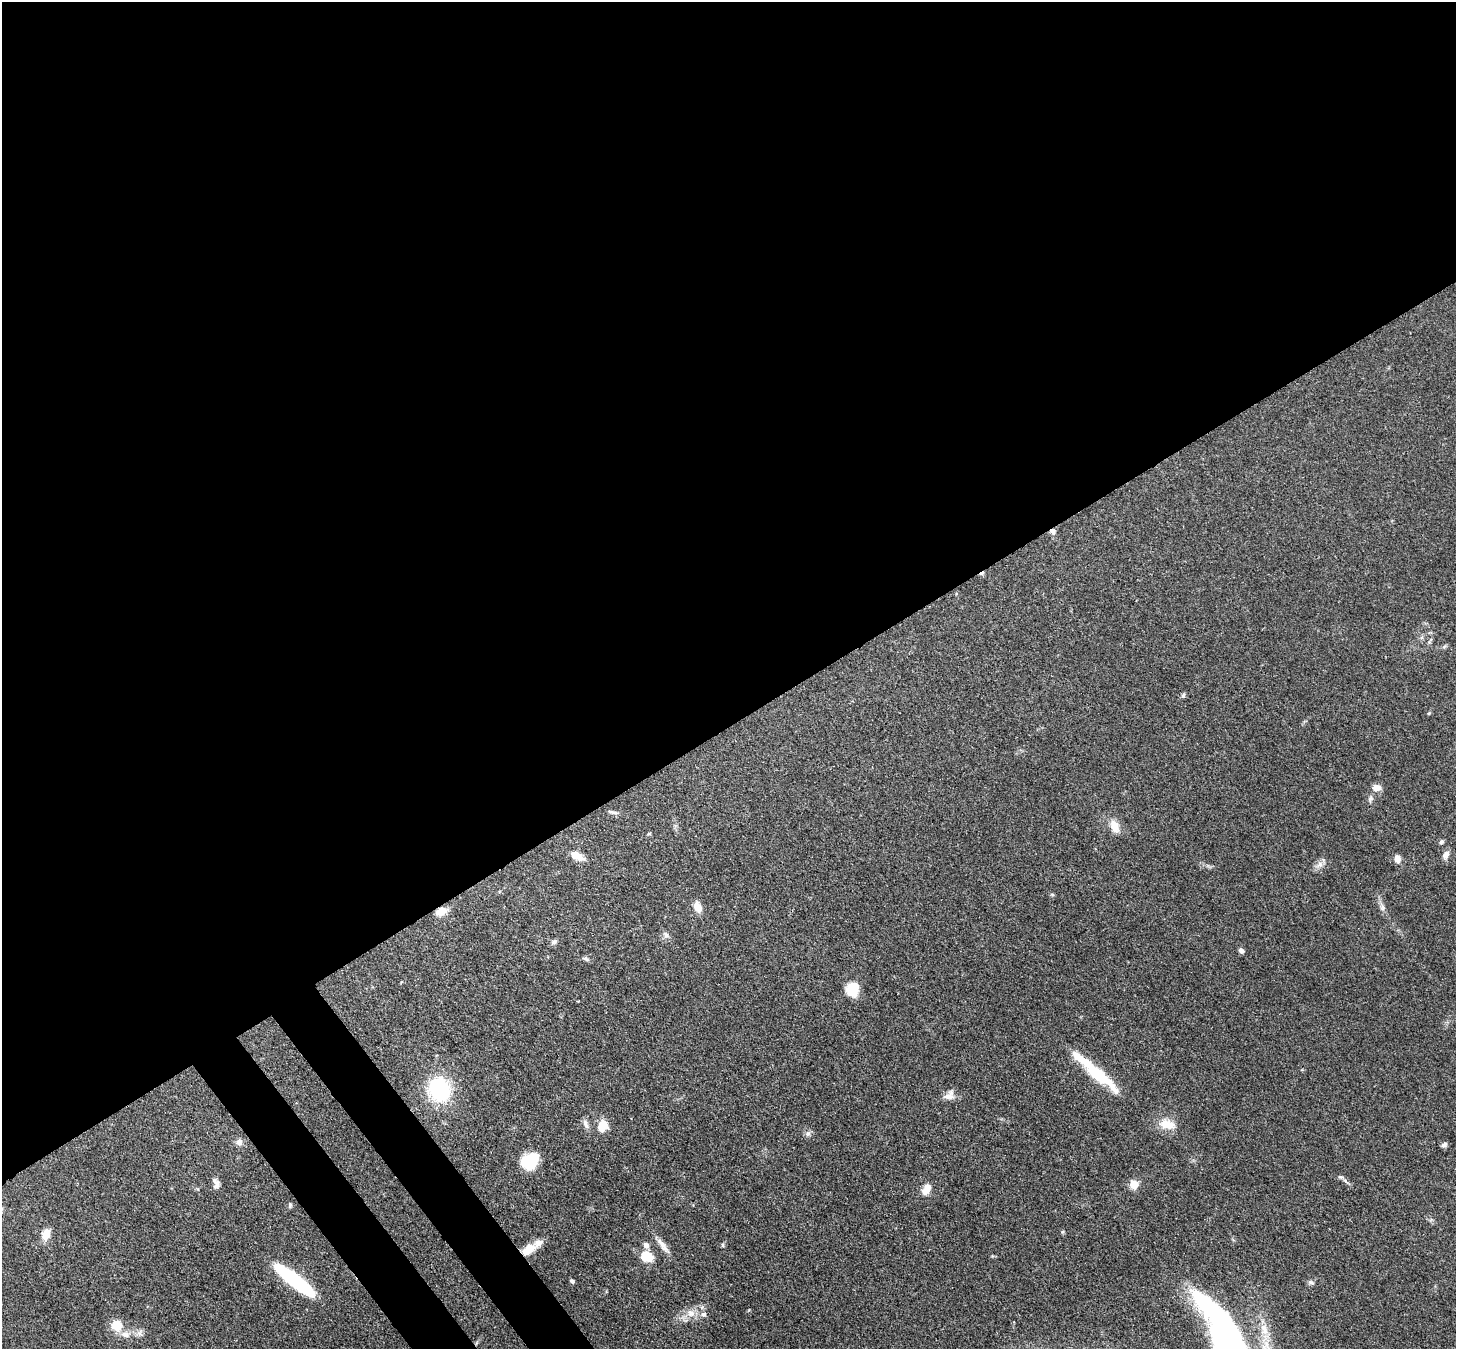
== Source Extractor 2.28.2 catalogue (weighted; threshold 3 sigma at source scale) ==
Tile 2 of 4 x 4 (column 2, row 1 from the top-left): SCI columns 1536-2989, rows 4251-5597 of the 5979 x 5952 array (HDU 1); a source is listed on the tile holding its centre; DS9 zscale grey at full resolution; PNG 1458 x 1351 px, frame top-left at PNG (2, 2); no overlay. Shown black and unused: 56% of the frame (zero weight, under 3 of 4 exposures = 7% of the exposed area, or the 3 px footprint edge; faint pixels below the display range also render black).
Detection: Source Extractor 2.28.2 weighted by HDU 2 'WHT'; one run over the whole footprint, this tile lists its part. Background 0.101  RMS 0.004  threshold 0.018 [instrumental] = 3 sigma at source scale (4.5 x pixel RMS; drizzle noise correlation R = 1.50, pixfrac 1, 0.05/0.05 arcsec/px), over >= 5 px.
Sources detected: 55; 1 cosmic-ray / hot-pixel residue — not listed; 4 inside a brighter listed object's ellipse — not listed separately; the other 50 listed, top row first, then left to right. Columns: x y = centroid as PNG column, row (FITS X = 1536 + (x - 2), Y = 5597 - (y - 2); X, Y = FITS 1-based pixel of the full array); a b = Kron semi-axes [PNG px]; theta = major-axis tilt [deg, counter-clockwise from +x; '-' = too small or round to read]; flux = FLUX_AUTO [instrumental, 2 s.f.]
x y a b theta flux
1053 531 7 6 - 1.6
1183 695 7 5 45 0.73
1429 713 5 3 - 0.44
1376 787 9 7 0 3.3
1370 799 10 5 73 1.1
613 812 11 4 -12 1.1
1115 826 17 10 -66 4.4
649 833 6 3 20 0.39
1441 842 6 5 - 0.8
1446 855 11 7 63 2.1
577 856 18 8 -28 4.1
1398 859 8 7 - 2.5
1319 865 12 7 33 2.1
698 907 13 8 -64 4.1
1382 907 9 7 -78 1.4
441 911 14 9 21 3.8
666 935 11 7 -60 1.5
554 941 7 4 1 0.81
1241 951 7 5 -56 1.2
586 959 9 5 -27 0.96
853 989 15 13 75 8.7
578 1001 3 2 - 0.36
1097 1074 54 12 -40 20
439 1089 17 14 -68 44
949 1095 16 10 35 2.9
586 1124 13 6 -72 1.7
1167 1124 23 12 -9 6.3
603 1126 14 11 66 5.6
808 1133 8 6 53 1.1
239 1142 8 8 - 1.8
1444 1145 8 5 26 1
530 1161 19 14 36 14
1341 1177 8 6 -15 0.91
217 1184 12 8 77 1.9
1134 1184 5 5 - 13
926 1189 15 9 61 3.6
290 1205 7 5 88 0.64
46 1235 14 9 73 4.4
663 1245 25 7 -54 3.5
723 1245 6 4 -89 0.52
529 1249 22 11 36 5.9
647 1256 14 11 -25 7.7
295 1281 47 10 -38 35
572 1281 4 4 - 1.1
1311 1282 8 5 -30 0.88
691 1313 12 10 -38 3.6
703 1314 7 7 - 1.4
116 1325 15 13 -29 5.8
1264 1329 20 10 -74 5.7
1230 1331 96 15 -50 110
Overlapping masked pixels (flux is a lower limit): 3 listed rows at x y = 1053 531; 441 911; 529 1249
Isophote crosses this tile's border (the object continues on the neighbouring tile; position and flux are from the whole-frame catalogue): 1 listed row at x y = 1230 1331
Unlisted compact peaks at least as high as the median listed source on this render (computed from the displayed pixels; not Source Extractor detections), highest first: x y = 1062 1232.